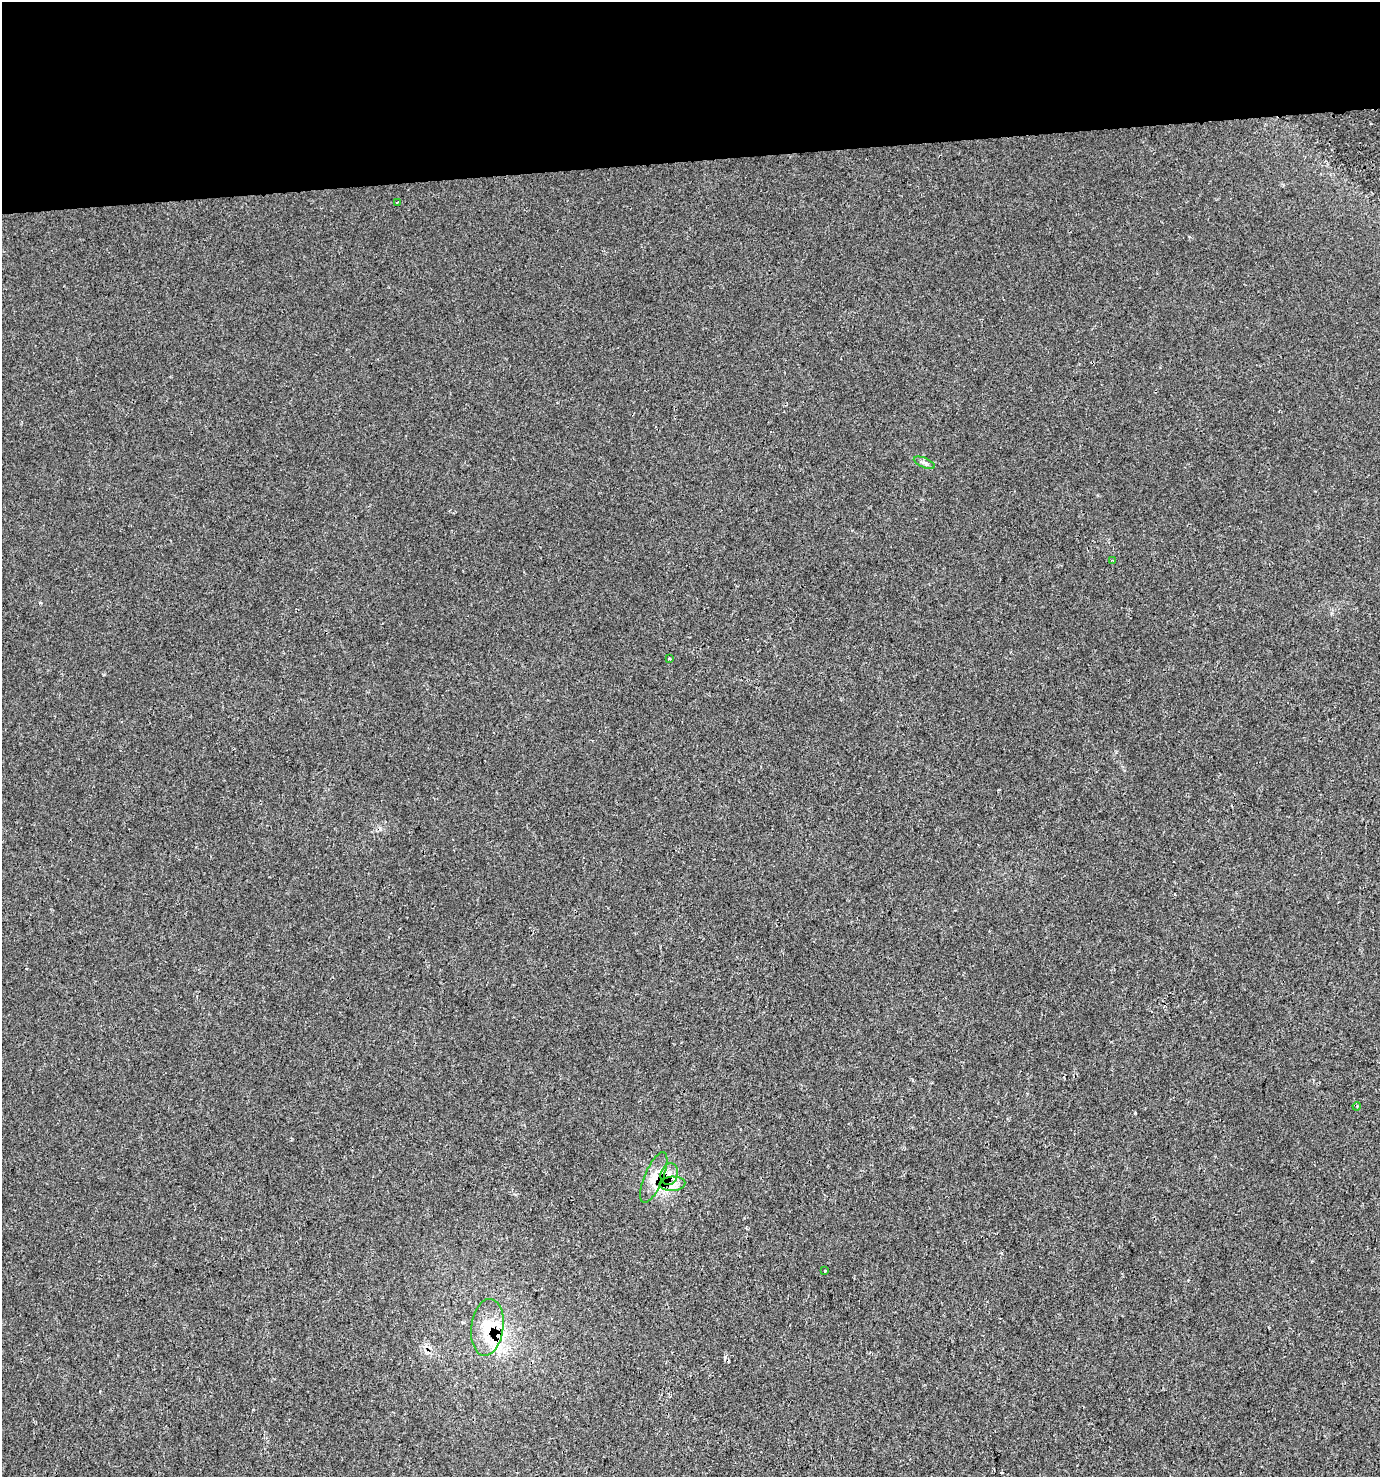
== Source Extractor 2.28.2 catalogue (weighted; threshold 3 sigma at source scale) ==
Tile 2 of 3 x 3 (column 2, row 1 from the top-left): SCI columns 1414-2791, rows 2952-4426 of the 4169 x 4426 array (HDU 1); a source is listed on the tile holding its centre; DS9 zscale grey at full resolution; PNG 1382 x 1479 px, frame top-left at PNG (2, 2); each listed source drawn as its Kron ellipse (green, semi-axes under 4 px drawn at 4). Shown black and unused: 11% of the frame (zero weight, under 2 of 3 exposures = <1% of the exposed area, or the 3 px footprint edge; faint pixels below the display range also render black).
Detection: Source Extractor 2.28.2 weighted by HDU 2 'WHT'; one run over the whole footprint, this tile lists its part. Background 0.00468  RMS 0.0037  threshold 0.0165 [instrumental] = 3 sigma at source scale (4.5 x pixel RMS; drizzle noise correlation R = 1.50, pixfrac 1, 0.0396/0.0396 arcsec/px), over >= 5 px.
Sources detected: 14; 2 cosmic-ray / hot-pixel residue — neither listed nor drawn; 2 inside a brighter listed object's ellipse — not listed separately; the other 10 listed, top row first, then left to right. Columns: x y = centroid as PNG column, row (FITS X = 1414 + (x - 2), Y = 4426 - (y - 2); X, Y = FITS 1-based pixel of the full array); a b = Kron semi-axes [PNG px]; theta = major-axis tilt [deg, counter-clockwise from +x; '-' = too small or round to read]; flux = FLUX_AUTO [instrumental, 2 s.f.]
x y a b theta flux
397 202 3 3 - 1
924 463 11 4 -23 1.1
1113 560 3 3 - 0.61
669 659 4 3 - 0.77
1357 1106 4 3 - 0.37
669 1174 11 8 70 2.6
654 1177 27 9 67 5.2
672 1184 13 7 4 2.8
825 1270 3 3 - 0.85
487 1327 28 16 83 10
Overlapping masked pixels (flux is a lower limit): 2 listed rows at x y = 654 1177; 487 1327
Unlisted compact peaks at least as high as the median listed source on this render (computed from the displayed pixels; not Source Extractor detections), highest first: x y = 1135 1113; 40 603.